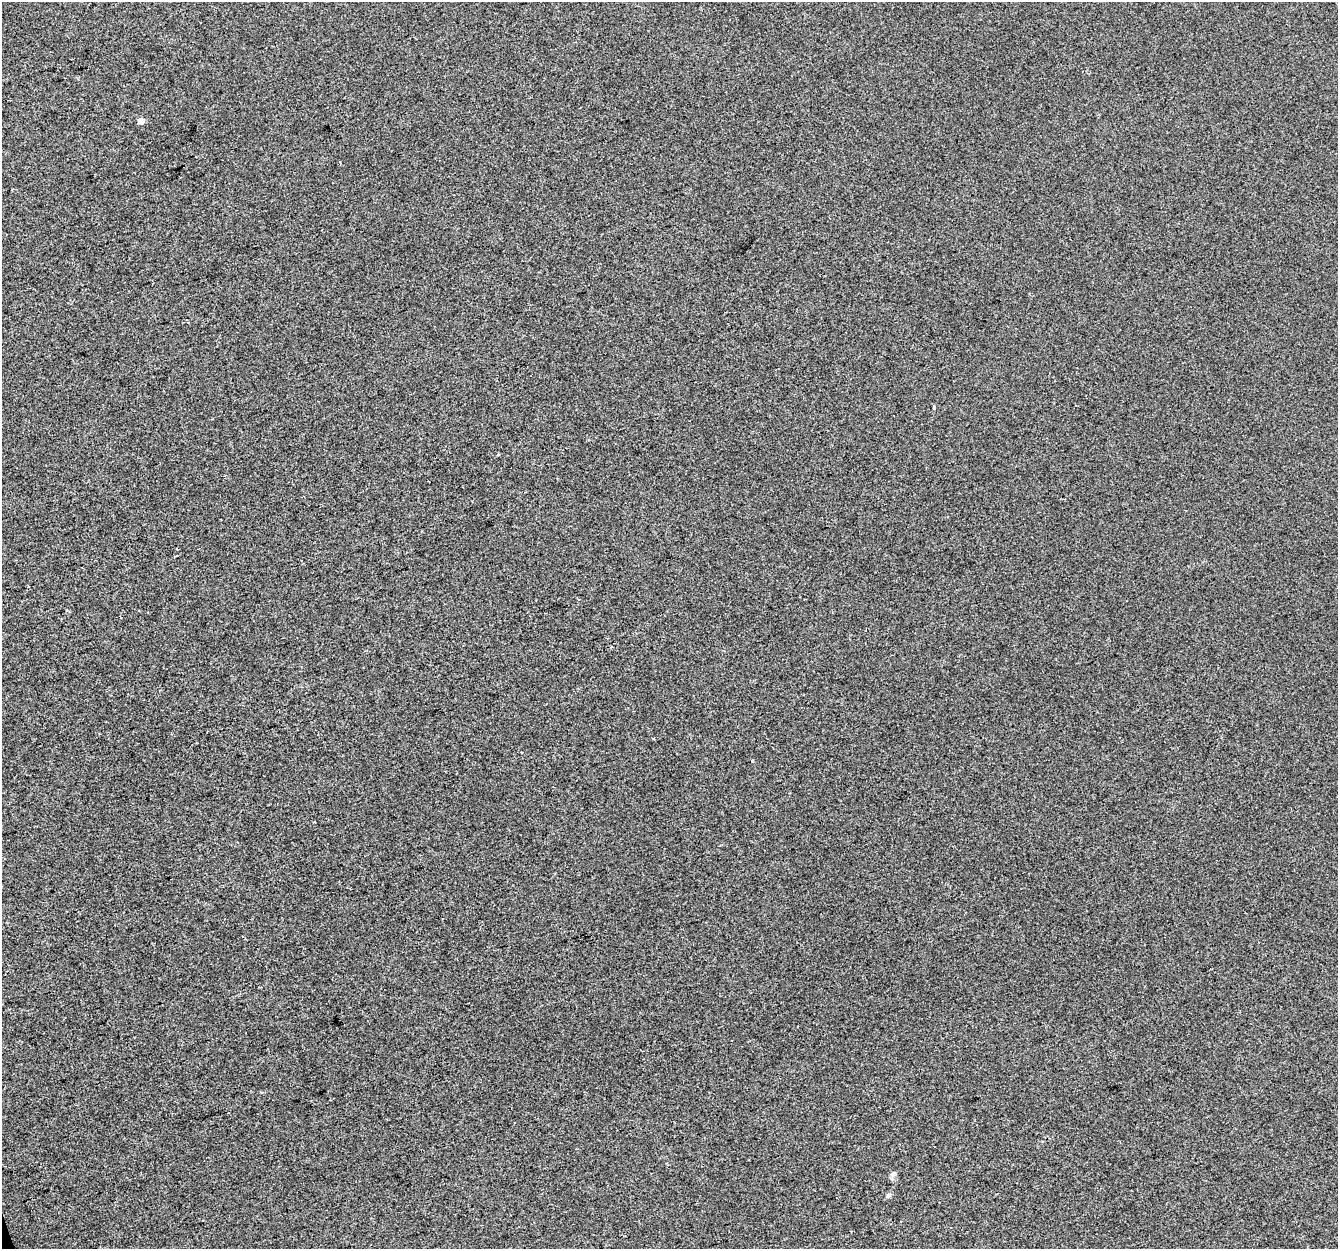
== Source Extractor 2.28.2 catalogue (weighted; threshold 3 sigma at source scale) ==
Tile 7 of 4 x 4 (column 3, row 2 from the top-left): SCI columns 2673-4008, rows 2609-3855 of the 5344 x 5163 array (HDU 1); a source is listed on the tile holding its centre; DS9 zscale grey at full resolution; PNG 1340 x 1251 px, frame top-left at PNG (2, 2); no overlay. Shown black and unused: <1% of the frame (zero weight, under 2 of 3 exposures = <1% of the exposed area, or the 3 px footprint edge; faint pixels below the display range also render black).
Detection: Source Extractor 2.28.2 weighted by HDU 2 'WHT'; one run over the whole footprint, this tile lists its part. Background 1.29e-04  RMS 0.0056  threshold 0.0253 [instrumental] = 3 sigma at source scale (4.5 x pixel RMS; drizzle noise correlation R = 1.50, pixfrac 1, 0.0396/0.0396 arcsec/px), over >= 5 px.
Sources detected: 7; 1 cosmic-ray / hot-pixel residue — not listed; the other 6 listed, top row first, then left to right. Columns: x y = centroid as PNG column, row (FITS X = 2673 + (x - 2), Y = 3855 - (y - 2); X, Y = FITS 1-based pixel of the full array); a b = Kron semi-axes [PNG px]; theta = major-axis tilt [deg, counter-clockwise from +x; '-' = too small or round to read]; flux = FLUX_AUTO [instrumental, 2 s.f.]
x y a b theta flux
141 121 5 4 - 4.4
934 407 3 3 - 1
498 455 3 2 - 0.86
176 556 3 2 - 0.67
893 1174 9 5 49 1.4
888 1196 8 5 41 1.1